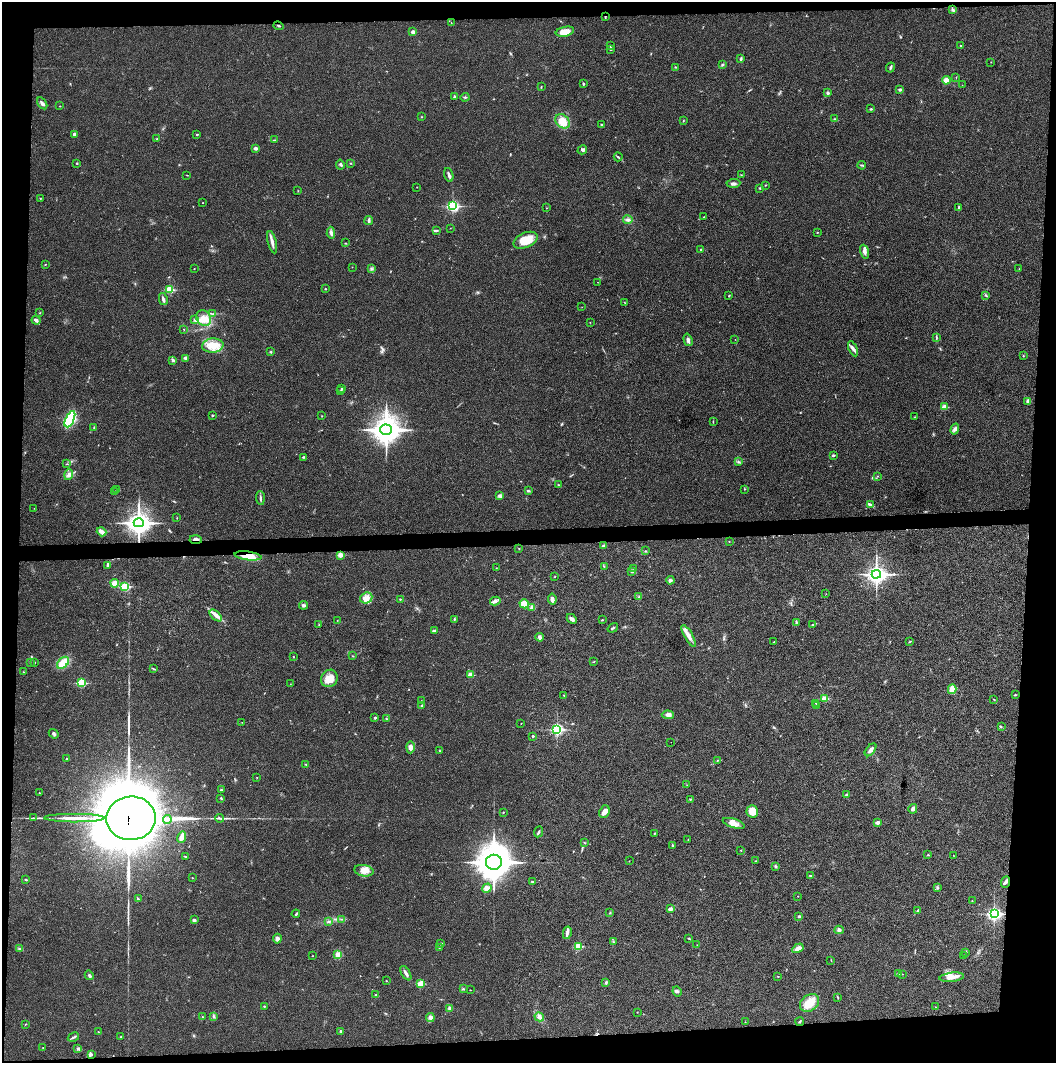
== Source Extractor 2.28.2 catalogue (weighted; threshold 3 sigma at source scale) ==
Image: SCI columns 4-4219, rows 2-4242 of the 4220 x 4242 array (HDU 1 of 3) = the unmasked area's bounding box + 8 px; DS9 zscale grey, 4 x 4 block average (1 PNG px = mean of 4 x 4 image px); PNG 1058 x 1065 px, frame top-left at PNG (2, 2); each listed source drawn as its Kron ellipse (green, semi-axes under 4 px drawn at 4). Shown black and unused: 9% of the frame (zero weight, under 3 of 4 exposures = <1% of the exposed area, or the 3 px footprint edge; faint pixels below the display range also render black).
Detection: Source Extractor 2.28.2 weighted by HDU 2 'WHT'. Background 0.0191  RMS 0.0051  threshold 0.0231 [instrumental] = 3 sigma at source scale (4.5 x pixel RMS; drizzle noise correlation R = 1.50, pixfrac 1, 0.05/0.05 arcsec/px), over >= 5 px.
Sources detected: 325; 6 inside a brighter object's white glare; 1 cosmic-ray / hot-pixel residue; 5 long thin detections or spike segments (spike, bleed or trail) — neither listed nor drawn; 4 coinciding with a brighter row at this scale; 5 inside a brighter listed object's ellipse — not listed separately; the other 304 listed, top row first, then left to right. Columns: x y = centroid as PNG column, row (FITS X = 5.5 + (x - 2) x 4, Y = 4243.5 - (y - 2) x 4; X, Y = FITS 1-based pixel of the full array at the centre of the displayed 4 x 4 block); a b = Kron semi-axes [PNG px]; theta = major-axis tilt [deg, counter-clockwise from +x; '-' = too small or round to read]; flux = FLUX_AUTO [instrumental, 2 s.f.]
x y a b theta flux
953 10 3 2 - 3.6
605 17 2 2 - 2
451 23 2 2 - 1.2
279 26 5 2 - 2.9
413 32 2 2 - 26
565 32 9 5 12 31
960 45 2 2 - 5.3
610 46 3 2 - 3.4
610 50 2 2 - 1
741 59 3 2 - 3.4
991 62 2 2 - 0.87
722 65 3 2 - 3.3
675 67 3 2 - 1.6
890 68 5 2 - 4.3
956 77 2 2 - 0.99
946 80 4 4 - 16
583 84 3 2 - 2.6
962 85 2 2 - 0.86
541 87 3 2 - 1.9
900 89 2 2 - 16
828 93 2 2 - 9.1
454 96 3 2 - 2.7
465 97 4 2 - 3
42 103 6 3 -57 8.5
60 106 2 2 - 1.1
871 109 3 2 - 2.8
421 117 2 2 - 1.2
835 119 3 2 - 3.5
563 121 8 6 -44 42
683 121 3 2 - 1.6
601 125 2 2 - 2.8
75 134 4 3 - 9.5
197 134 2 2 - 5.9
157 139 2 2 - 2.2
274 140 3 2 - 2.3
256 148 2 2 - 26
582 150 5 2 - 5
618 157 4 2 - 2.9
77 163 2 2 - 2.4
350 163 2 2 - 1.7
340 165 5 2 - 4.1
862 165 4 2 - 2.8
187 175 2 2 - 1.1
449 175 7 2 -72 8.9
741 175 2 2 - 1.3
733 183 7 3 5 8.6
765 185 2 2 - 1.3
417 187 2 2 - 0.81
759 188 2 2 - 2.8
298 191 2 2 - 0.88
40 198 2 2 - 1.3
203 203 2 2 - 1.2
453 206 3 2 - 470
959 207 3 2 - 2.4
547 208 2 2 - 0.96
704 217 2 2 - 1.2
628 220 5 2 - 5.7
369 221 4 2 - 5.4
450 228 2 2 - 0.8
436 230 4 2 - 3
817 232 2 2 - 1.3
331 233 6 3 -85 7.8
526 240 13 7 24 57
272 242 11 3 -76 13
345 243 2 2 - 1.7
701 250 2 2 - 9.7
864 252 7 4 -71 9.8
45 264 2 2 - 2
352 267 2 2 - 1.1
194 269 2 2 - 1
372 269 2 2 - 1.8
1019 269 2 2 - 0.76
597 282 2 2 - 0.63
169 289 2 2 - 160
325 289 2 2 - 2
729 295 2 2 - 1.8
986 295 3 2 - 2.6
163 299 6 3 -78 8.2
624 302 2 2 - 1.1
582 307 2 2 - 0.47
40 313 2 2 - 1.1
213 314 3 2 - 3.9
204 318 8 7 - 28
195 319 4 3 - 5.8
36 320 4 3 - 8.1
590 322 2 2 - 0.68
184 329 2 2 - 1
936 337 2 2 - 2.2
735 339 2 2 - 0.56
688 340 6 3 -73 9.8
213 346 11 7 4 44
853 349 8 2 -65 7.2
271 352 2 2 - 2.7
1023 356 2 2 - 1.4
185 358 4 3 - 5.2
173 360 4 2 - 3.7
342 388 2 2 - 1.4
341 391 2 2 - 2
1027 401 4 3 - 6.1
944 407 2 2 - 75
212 415 2 2 - 8.2
322 416 2 2 - 0.99
915 417 2 2 - 1.8
70 419 9 4 65 250
713 422 2 2 - 0.99
94 427 2 2 - 1.2
955 429 5 4 - 9
386 430 6 5 - 3900
833 455 4 2 - 3
303 457 3 2 - 3.4
738 462 2 2 - 1.5
66 464 3 2 - 1
69 475 5 3 - 8.9
877 476 2 2 - 1.2
558 485 3 2 - 2.1
745 489 2 2 - 1.3
117 490 3 2 - 3.1
528 491 3 2 - 3.7
115 492 2 2 - 2
499 496 3 2 - 3.5
260 498 7 2 -86 5.6
870 505 4 2 - 10
34 508 2 2 - 0.69
177 518 2 2 - 0.72
139 523 5 4 - 2200
102 532 5 3 - 15
196 539 6 2 -3 7.4
729 541 2 2 - 1.8
603 546 2 2 - 1.4
519 548 2 2 - 1.3
646 551 2 2 - 1.8
340 555 2 2 - 47
248 556 13 4 -7 45
107 566 2 2 - 2
604 566 2 2 - 1.8
496 568 2 2 - 0.77
634 569 2 2 - 2
631 572 2 2 - 2.1
876 574 4 3 - 1400
555 576 2 2 - 1.4
670 580 4 3 - 5.8
115 583 4 3 - 16
125 586 2 2 - 180
826 594 2 2 - 0.64
639 597 3 2 - 2
366 598 6 5 - 18
400 599 2 2 - 2
552 599 5 3 - 11
495 601 5 3 - 7.7
524 604 5 4 - 39
303 605 4 3 - 5.9
532 607 4 3 - 11
216 615 7 2 -43 11
454 619 2 2 - 1.2
572 619 6 3 -45 8.6
337 620 2 2 - 0.71
602 620 2 2 - 2.2
796 623 4 2 - 3.1
319 625 2 2 - 1.2
813 625 3 2 - 2.8
613 628 6 2 35 4
434 630 3 2 - 3.9
689 636 12 4 -62 21
539 637 4 3 - 7.1
910 641 3 2 - 2.3
774 642 2 2 - 1.3
293 656 2 2 - 1.3
353 656 2 2 - 1.4
594 661 2 2 - 1.2
35 662 2 2 - 0.76
30 663 2 2 - 1.1
63 663 7 4 46 51
153 669 2 2 - 1.6
23 672 2 2 - 1.2
470 675 2 2 - 64
329 678 9 8 - 31
81 683 2 2 - 190
290 684 2 2 - 0.96
952 689 5 3 - 34
564 695 2 2 - 1.7
1015 695 3 2 - 2.5
824 698 2 2 - 89
994 699 2 2 - 1.6
421 701 2 2 - 0.79
815 703 2 2 - 1.6
816 705 2 2 - 0.87
422 706 3 2 - 3.2
668 715 6 4 -4 10
375 718 2 2 - 10
386 719 2 2 - 1.8
242 722 2 2 - 0.55
521 723 2 2 - 0.7
1001 727 2 2 - 1.4
557 729 3 2 - 490
54 734 5 3 - 5.6
533 736 2 2 - 4.1
671 742 2 2 - 0.68
410 747 6 4 88 13
870 750 7 3 51 12
440 751 2 2 - 1.8
66 759 3 2 - 3
717 760 2 2 - 1.2
306 764 3 2 - 2.5
257 777 2 2 - 1.4
687 785 2 2 - 0.66
221 790 2 2 - 3.1
39 793 2 2 - 1.6
846 794 2 2 - 12
221 798 3 2 - 2.5
691 799 2 2 - 1.8
913 809 5 4 - 9.8
752 811 6 5 - 34
503 812 2 2 - 1.5
604 812 6 5 - 16
34 818 4 2 - 3.7
74 818 30 2 0 40
131 818 25 22 4 29000
219 818 4 2 - 3.8
167 820 4 2 - 5.1
877 822 2 2 - 25
734 823 11 4 -17 19
539 832 6 2 66 3.9
655 833 2 2 - 1.6
181 837 6 3 71 18
688 840 2 2 - 1.3
584 842 2 2 - 1
673 845 3 2 - 2.2
741 850 2 2 - 1.3
928 855 2 2 - 2
953 855 2 2 - 0.65
186 857 2 2 - 2.2
629 861 2 2 - 0.76
756 861 3 2 - 1.8
494 862 8 7 - 6200
775 866 3 2 - 3.2
364 871 10 5 -10 22
811 876 3 2 - 2
192 878 2 2 - 1.4
26 880 3 2 - 2.6
532 882 3 2 - 2.3
1006 882 6 2 67 7.5
937 887 3 2 - 3
487 888 5 3 - 9.2
798 896 2 2 - 0.99
138 899 3 2 - 3.3
972 901 2 2 - 1.2
670 909 2 2 - 31
918 910 4 2 - 3.3
610 913 3 2 - 1.8
296 914 4 2 - 3.7
994 914 3 3 - 870
799 916 3 2 - 3.8
342 919 2 2 - 1.6
194 920 3 3 - 5.6
329 921 4 2 - 3.6
839 930 5 3 - 5.8
567 933 6 3 79 8.9
689 938 3 2 - 2
277 939 5 4 - 11
613 942 2 2 - 1.4
441 943 2 2 - 12
697 945 2 2 - 0.88
578 946 2 2 - 130
439 948 2 2 - 1.3
798 948 6 3 32 17
19 949 2 2 - 1.9
966 952 3 2 - 2.6
338 955 4 4 - 13
963 955 2 2 - 1.1
313 956 2 2 - 1.2
831 960 2 2 - 1.3
406 973 8 3 -58 8.4
899 974 4 3 - 4.5
903 974 2 2 - 0.76
89 975 5 3 - 4.7
778 977 2 2 - 1.2
952 977 12 4 6 22
386 981 2 2 - 1.6
606 983 2 2 - 1.7
420 984 2 2 - 88
463 989 2 2 - 1.3
470 990 2 2 - 0.91
677 992 5 2 - 4.6
376 995 4 2 - 3
838 997 2 2 - 1.4
810 1003 10 8 39 52
264 1006 2 2 - 3.9
935 1007 2 2 - 1.1
450 1008 3 2 - 3.4
637 1012 2 2 - 0.85
214 1016 2 2 - 2.2
202 1017 2 2 - 1.2
539 1017 5 4 - 9
430 1018 4 3 - 11
745 1022 2 2 - 0.88
800 1022 4 2 - 2.9
25 1024 2 2 - 1.4
340 1031 3 2 - 3.1
98 1032 2 2 - 1.7
73 1037 6 2 29 5.3
121 1037 3 2 - 2
43 1047 2 2 - 0.8
78 1048 3 3 - 3.9
91 1054 3 2 - 2.8
Overlapping masked pixels (flux is a lower limit): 5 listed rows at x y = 605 17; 196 539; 248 556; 131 818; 1006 882
Diffuse or blended objects may show on this block-average render without a row.